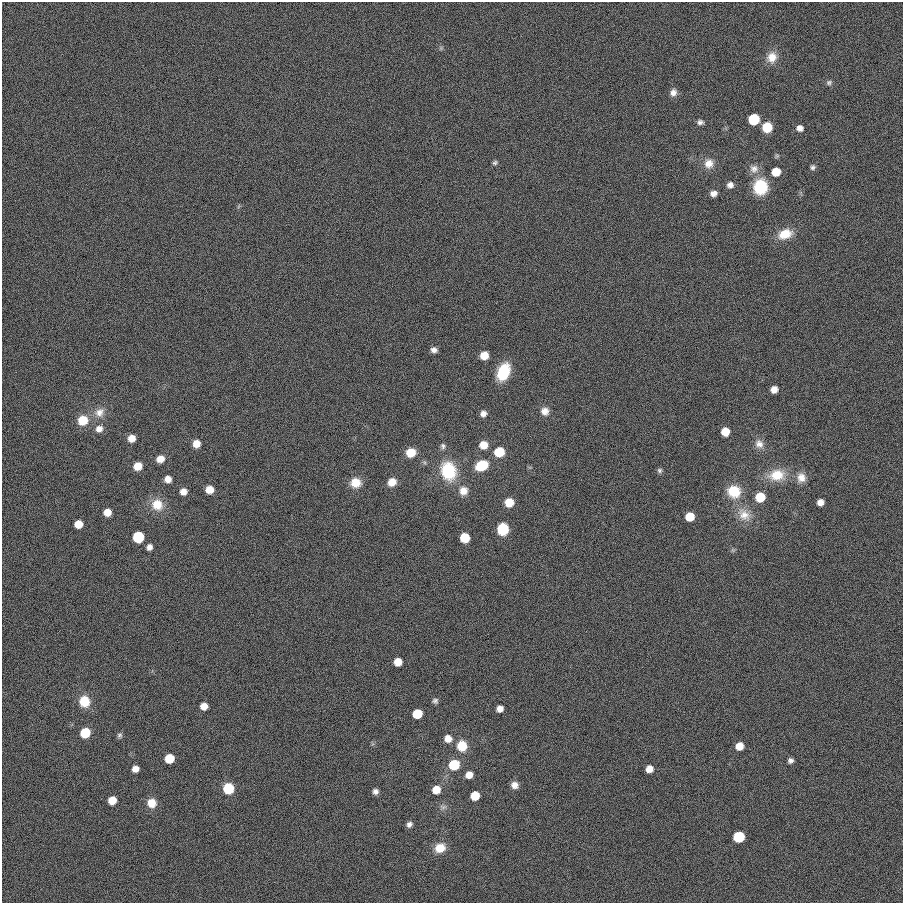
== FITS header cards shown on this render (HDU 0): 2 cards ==
NAXIS1  =                  901
NAXIS2  =                  901

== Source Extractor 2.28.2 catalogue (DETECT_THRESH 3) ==
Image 901 x 901 px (HDU 0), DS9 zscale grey, 1 PNG px = 1 image px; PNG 905 x 905 px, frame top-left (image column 1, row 901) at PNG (2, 2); no overlay
Background 0.00146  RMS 0.099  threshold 0.297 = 3 sigma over >= 5 px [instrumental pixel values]
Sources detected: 87; all 87 listed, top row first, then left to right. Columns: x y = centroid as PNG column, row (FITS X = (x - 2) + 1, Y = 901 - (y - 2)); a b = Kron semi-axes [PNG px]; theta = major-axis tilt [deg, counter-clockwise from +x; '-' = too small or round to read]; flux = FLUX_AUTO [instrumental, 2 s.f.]
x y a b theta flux
772 57 14 12 74 81
829 82 7 6 - 16
673 93 9 8 - 37
754 119 7 7 - 390
700 122 7 6 - 22
767 127 8 8 - 150
800 128 7 7 - 35
495 163 7 5 28 13
709 164 13 12 - 69
813 167 7 6 - 17
754 169 13 12 - 54
776 172 7 7 - 120
730 185 7 7 - 31
760 187 15 14 - 270
713 193 8 6 8 36
785 234 18 11 19 120
434 350 6 5 - 29
484 355 7 6 - 97
503 372 17 11 67 240
774 389 6 6 - 52
545 411 10 10 - 50
99 412 15 12 42 73
483 414 7 6 - 32
83 420 10 9 - 160
99 429 9 8 - 43
725 432 7 6 - 110
132 438 7 6 - 58
196 444 7 7 - 68
759 444 13 11 -55 52
484 445 8 7 - 83
443 446 8 6 -68 18
411 452 9 8 - 110
499 452 8 8 - 170
160 459 9 7 24 56
482 465 12 9 26 200
138 466 7 7 - 86
659 470 6 6 - 15
448 471 18 14 -74 350
777 475 22 15 5 160
801 478 13 11 -89 61
168 479 7 6 - 50
392 482 9 8 - 64
355 483 12 11 - 94
209 490 7 7 - 78
463 491 11 10 - 61
734 491 14 13 - 180
183 492 7 7 - 49
760 497 8 7 - 160
509 502 7 7 - 110
820 502 6 6 - 45
157 505 15 14 - 130
107 512 6 6 - 71
744 515 21 15 -43 110
690 517 7 7 - 150
78 524 7 6 - 93
503 529 9 8 - 270
138 537 7 7 - 380
465 538 7 7 - 170
149 547 7 6 - 31
398 662 6 6 - 84
84 701 11 10 - 140
435 701 7 6 - 18
204 706 6 6 - 62
500 709 6 6 - 44
417 714 7 7 - 180
85 733 7 7 - 230
119 735 7 6 - 15
448 739 8 8 - 60
462 746 10 9 - 140
739 746 7 6 - 81
169 759 7 7 - 160
790 760 6 6 - 22
454 765 8 8 - 230
135 769 6 5 - 49
649 769 6 6 - 59
469 775 7 7 - 55
515 785 8 7 - 42
228 788 8 8 - 230
436 790 7 7 - 92
375 791 7 6 - 25
475 796 7 7 - 140
112 800 7 6 - 98
152 803 10 9 - 86
443 807 9 6 -2 22
409 824 7 6 - 24
739 837 8 7 - 300
440 848 12 10 23 100